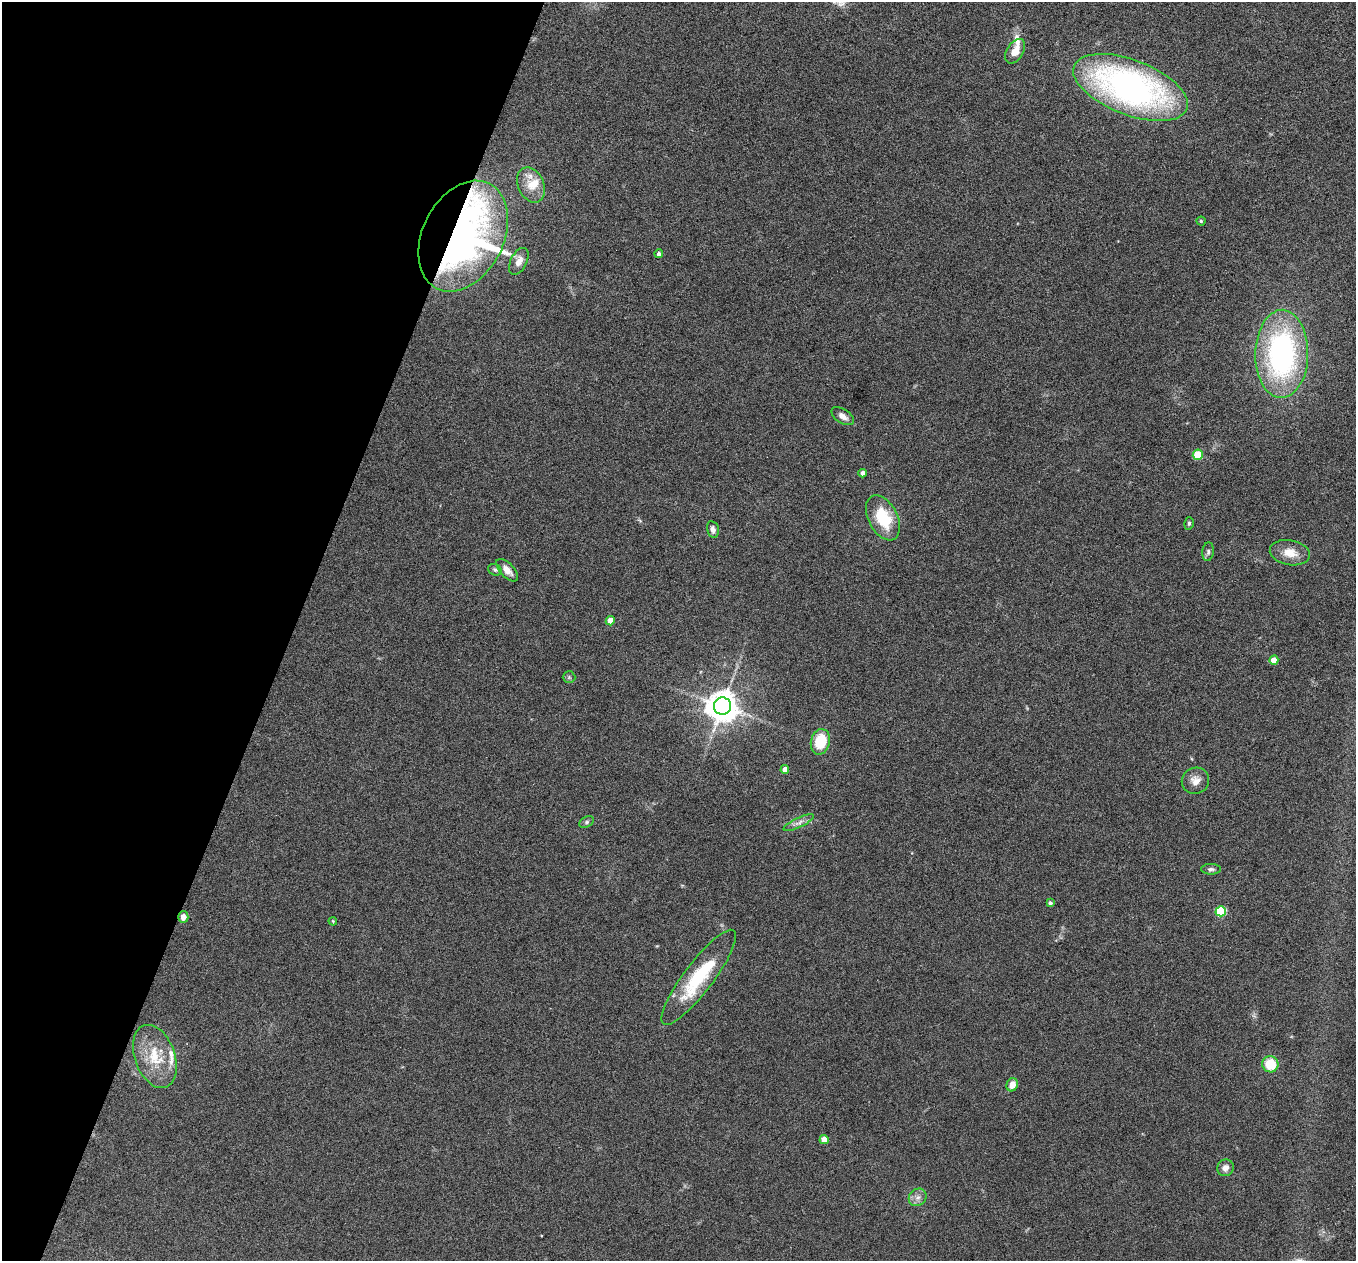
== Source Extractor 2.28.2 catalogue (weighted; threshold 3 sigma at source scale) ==
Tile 9 of 4 x 4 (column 1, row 3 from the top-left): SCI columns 3-1356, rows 1522-2780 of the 5417 x 5429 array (HDU 1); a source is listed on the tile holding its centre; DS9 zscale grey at full resolution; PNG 1358 x 1263 px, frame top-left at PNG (2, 2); each listed source drawn as its Kron ellipse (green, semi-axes under 4 px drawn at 4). Shown black and unused: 21% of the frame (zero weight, under 4 of 8 exposures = <1% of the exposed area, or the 3 px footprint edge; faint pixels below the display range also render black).
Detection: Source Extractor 2.28.2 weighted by HDU 2 'WHT'; one run over the whole footprint, this tile lists its part. Background 0.0761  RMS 0.0044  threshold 0.018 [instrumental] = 3 sigma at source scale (4.09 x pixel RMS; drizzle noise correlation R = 1.36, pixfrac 0.8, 0.05/0.05 arcsec/px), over >= 5 px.
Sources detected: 44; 5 inside a brighter listed object's ellipse — not listed separately; the other 39 listed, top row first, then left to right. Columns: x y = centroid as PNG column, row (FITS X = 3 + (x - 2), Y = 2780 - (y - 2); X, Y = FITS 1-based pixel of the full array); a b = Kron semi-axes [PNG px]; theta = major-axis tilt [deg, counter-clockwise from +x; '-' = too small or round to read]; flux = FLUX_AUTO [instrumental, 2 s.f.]
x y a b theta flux
1015 51 13 8 59 4.5
1131 87 60 27 -21 150
531 185 18 13 -66 6.1
1201 221 4 4 - 0.52
463 236 58 40 63 230
659 254 4 4 - 1.4
519 261 14 8 64 3.2
1282 354 44 26 89 90
843 416 12 7 -33 2.5
1198 455 5 5 - 17
863 473 4 4 - 2
883 518 24 14 -63 17
1189 523 6 4 74 0.73
713 529 8 5 -78 1.7
1208 552 9 5 83 1
1290 553 20 12 -10 5.9
495 570 7 5 -27 0.85
507 570 14 7 -47 2.9
610 621 4 4 - 5.9
1274 660 5 4 - 5.3
569 677 6 6 - 0.74
722 706 8 8 - 730
820 742 13 9 76 13
785 769 4 4 - 3.2
1195 781 14 13 - 3.6
587 822 8 5 27 0.85
799 823 16 5 25 2.1
1211 869 10 5 -1 1.1
1050 903 4 4 - 0.95
1221 911 5 5 - 28
183 917 6 5 - 2.8
333 921 4 3 - 0.41
699 977 58 14 53 27
155 1056 33 20 -70 14
1270 1064 8 8 - 11
1012 1085 7 5 66 3.9
824 1140 4 4 - 5.7
1225 1168 8 8 - 2.2
918 1197 9 8 - 2.1
Overlapping masked pixels (flux is a lower limit): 2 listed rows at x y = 463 236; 183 917